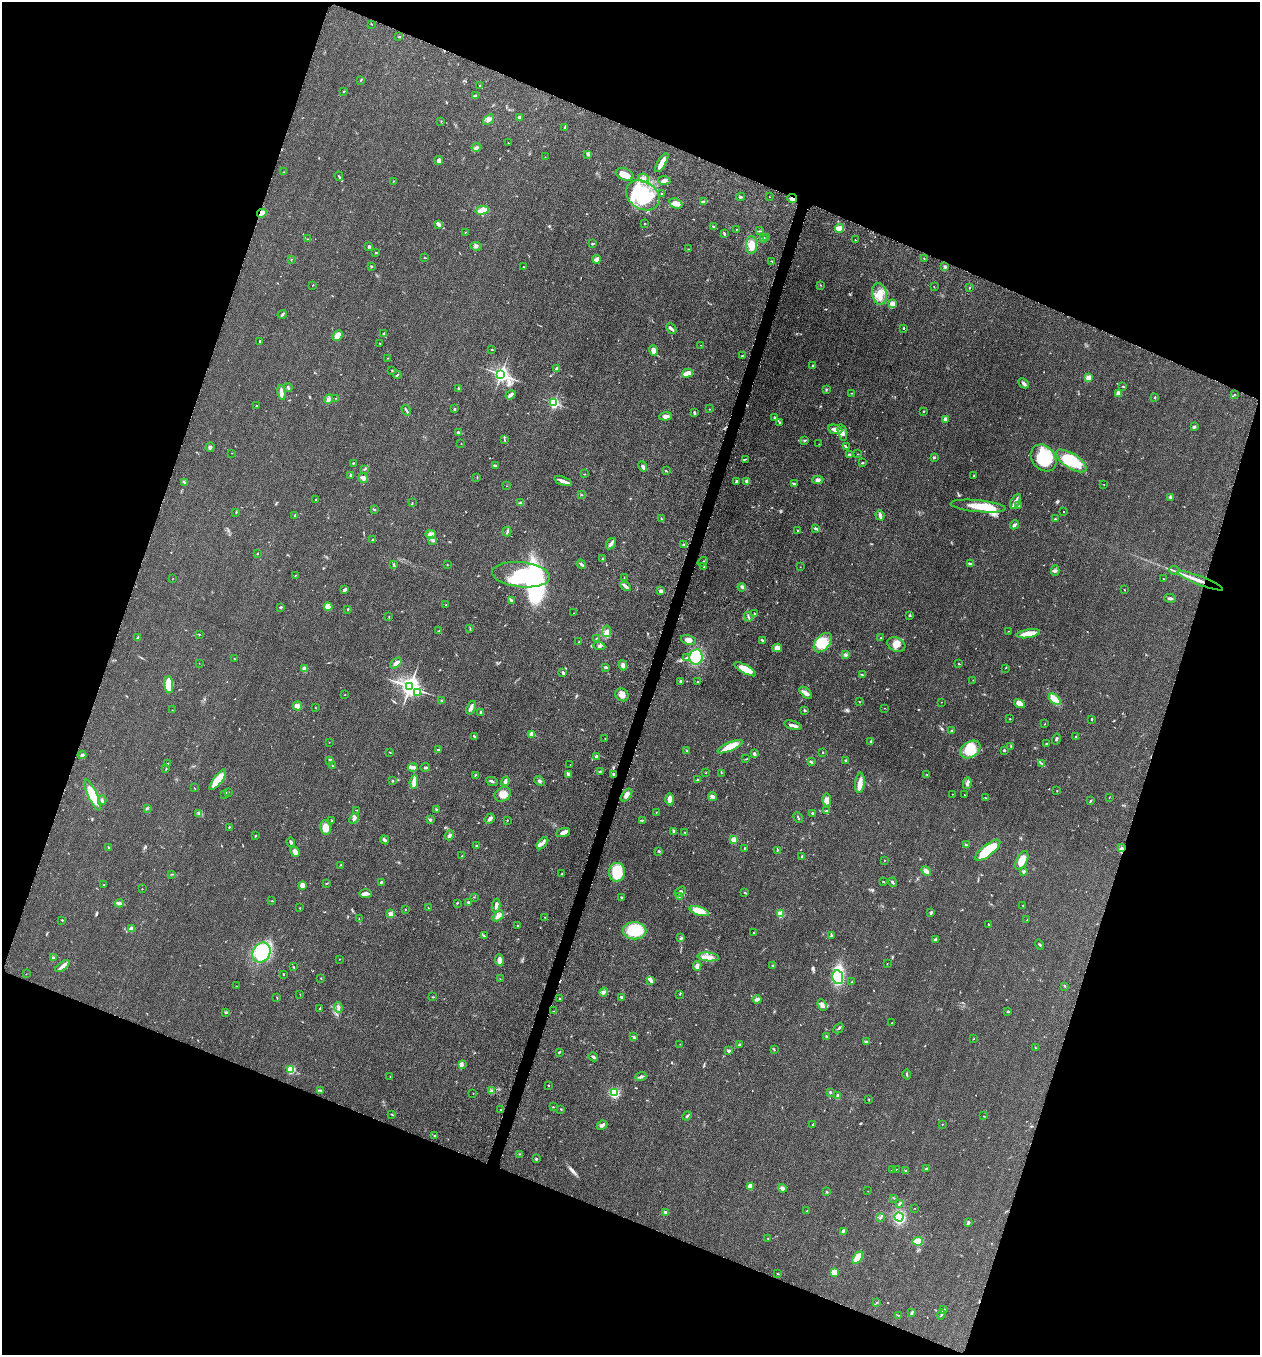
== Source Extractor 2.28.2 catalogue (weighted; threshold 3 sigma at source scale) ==
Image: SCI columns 197-5226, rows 17-5428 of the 5505 x 5461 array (HDU 1 of 3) = the unmasked area's bounding box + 8 px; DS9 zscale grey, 4 x 4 block average (1 PNG px = mean of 4 x 4 image px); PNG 1262 x 1357 px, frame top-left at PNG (2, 2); each listed source drawn as its Kron ellipse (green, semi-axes under 4 px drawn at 4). Shown black and unused: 40% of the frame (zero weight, under 3 of 5 exposures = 3% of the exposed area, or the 3 px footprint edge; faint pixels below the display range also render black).
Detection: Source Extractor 2.28.2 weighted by HDU 2 'WHT'. Background 0.0606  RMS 0.0062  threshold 0.0279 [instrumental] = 3 sigma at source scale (4.5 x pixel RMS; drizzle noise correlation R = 1.50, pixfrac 1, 0.05/0.05 arcsec/px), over >= 5 px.
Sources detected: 602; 1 too faint to see at this stretch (4 x 4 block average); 7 inside a brighter object's white glare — neither listed nor drawn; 12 coinciding with a brighter row at this scale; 25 inside a brighter listed object's ellipse — not listed separately; of the other 557, all 500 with FLUX_AUTO >= 0.984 (the completeness limit of this list) listed and drawn (57 fainter detections not listed), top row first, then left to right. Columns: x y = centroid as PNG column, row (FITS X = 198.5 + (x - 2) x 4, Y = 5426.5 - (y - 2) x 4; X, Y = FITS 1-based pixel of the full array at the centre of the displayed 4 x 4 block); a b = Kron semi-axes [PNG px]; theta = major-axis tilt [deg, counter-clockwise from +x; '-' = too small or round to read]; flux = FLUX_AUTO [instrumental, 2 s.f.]
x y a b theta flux
371 24 2 2 - 1.6
399 37 2 2 - 3.1
360 81 2 2 - 1.1
480 86 3 2 - 2.4
344 92 2 2 - 2.7
476 96 3 3 - 7.1
519 118 3 2 - 12
489 119 6 3 39 11
441 121 2 2 - 1.1
564 127 2 2 - 2.9
508 143 2 2 - 1.8
476 147 5 3 - 7.2
588 154 4 3 - 5.6
545 157 2 2 - 1
439 160 4 3 - 9.7
662 162 11 3 59 40
284 172 2 2 - 1.5
625 174 9 5 -21 36
339 176 4 2 - 3.7
644 178 5 2 - 7
664 180 6 3 -5 8.1
393 181 2 2 - 1.9
662 194 2 2 - 1.7
643 195 18 13 -33 210
740 197 4 2 - 4
769 197 2 2 - 1.3
792 199 5 2 - 11
704 201 4 3 - 6
676 204 7 5 -24 26
482 210 6 3 15 38
262 213 5 2 - 9.8
438 224 4 2 - 18
645 224 2 2 - 1.7
713 226 3 2 - 2.7
839 228 4 2 - 57
736 230 2 2 - 1.7
759 231 3 2 - 2.9
465 232 2 2 - 1.6
724 234 3 2 - 4.2
763 238 2 2 - 14
767 238 2 2 - 1.7
307 239 2 2 - 1.4
855 240 2 2 - 2.2
592 244 2 2 - 6.5
751 245 9 5 -90 41
476 246 5 2 - 3.9
368 247 4 2 - 3.9
688 249 2 2 - 1.6
376 253 3 2 - 2.9
424 258 3 2 - 1.4
924 258 2 2 - 2
291 259 2 2 - 1.1
597 259 4 3 - 20
772 261 2 2 - 1.8
372 266 2 2 - 4.9
523 267 2 2 - 2.2
945 267 2 2 - 7.3
313 285 2 2 - 1.5
820 285 2 2 - 1.2
934 287 2 2 - 1.4
969 288 2 2 - 2.6
879 294 11 7 -79 42
892 304 2 2 - 48
282 314 5 2 - 4.9
671 328 6 3 -45 7.7
904 328 3 2 - 3
384 334 2 2 - 4.7
337 335 6 3 47 37
260 341 2 2 - 3
379 343 2 2 - 1.9
701 345 3 2 - 1.4
492 349 3 2 - 2
653 350 5 4 - 16
742 355 2 2 - 1.7
388 358 2 2 - 1.7
813 365 2 2 - 2.7
556 369 3 3 - 4.7
392 370 2 2 - 1.6
687 373 5 2 - 43
501 374 2 2 - 1400
397 375 4 2 - 4.2
1088 378 2 2 - 120
1024 383 5 3 - 8.5
1123 386 3 2 - 2.4
288 387 5 2 - 4.7
459 389 3 2 - 5.7
826 389 2 2 - 1.9
281 393 7 4 -80 14
851 393 2 2 - 1.2
1118 393 3 3 - 11
1234 394 2 2 - 2.3
510 395 5 3 - 12
1155 397 2 2 - 2.5
336 398 2 2 - 1.4
328 399 5 3 - 14
554 403 2 2 - 450
257 406 2 2 - 3.3
454 409 3 2 - 3.5
709 409 2 2 - 1.5
406 410 5 2 - 5.7
923 411 2 2 - 2.2
694 413 4 2 - 6.2
665 416 6 3 6 15
775 418 2 2 - 1.6
945 419 2 2 - 36
780 422 4 2 - 3.9
1194 427 3 2 - 7.1
835 429 7 4 -10 17
842 432 8 3 -76 12
458 433 3 3 - 8.1
505 440 3 2 - 1.7
805 440 4 2 - 3.6
461 443 2 2 - 1.3
819 444 2 2 - 1.2
210 447 5 3 - 6.8
846 447 2 2 - 2.4
232 453 2 2 - 1
857 454 2 2 - 2
849 455 3 2 - 12
934 457 2 2 - 18
1044 458 15 11 -50 130
745 459 4 2 - 3
1071 461 17 7 -32 190
354 463 3 2 - 2.8
862 463 3 2 - 2.6
496 465 3 2 - 4
643 466 5 3 - 12
364 469 2 2 - 1.8
666 471 3 2 - 2.6
584 474 3 2 - 1.6
351 475 3 2 - 7
974 476 3 2 - 2.7
477 477 3 2 - 2.2
363 478 5 4 - 15
818 480 5 3 - 10
563 481 9 3 -20 18
747 481 2 2 - 34
737 482 3 2 - 9.1
185 483 4 3 - 5.9
794 484 3 2 - 7.5
1104 484 2 2 - 1.1
507 486 2 2 - 1.1
581 495 2 2 - 2.2
1170 497 4 2 - 3
316 499 2 2 - 3.8
1015 501 8 3 61 11
412 503 2 2 - 1.3
521 503 3 2 - 8.9
978 506 27 6 -6 79
1019 506 2 2 - 1.2
374 509 3 2 - 2.9
236 512 2 2 - 2.5
1063 512 2 2 - 3.4
295 515 3 2 - 3.4
880 515 5 3 - 10
661 518 2 2 - 2.3
1055 519 2 2 - 5.2
1014 525 4 3 - 7.6
816 529 3 2 - 2.1
797 530 2 2 - 2.7
507 531 5 2 - 4.7
431 534 5 4 - 25
373 540 3 2 - 3.7
433 540 4 2 - 4.4
611 544 6 3 53 11
684 545 3 2 - 2.6
257 554 2 2 - 2.3
602 558 3 2 - 2.4
703 562 5 2 - 3.5
971 563 3 2 - 4.5
447 564 2 2 - 1.3
581 564 5 2 - 5.6
393 565 3 2 - 3.2
704 567 2 2 - 2.9
800 567 2 2 - 1.2
1055 571 5 3 - 7.6
1174 571 5 2 - 3.4
295 575 2 2 - 1.4
521 575 29 12 -6 580
624 577 2 2 - 1
172 579 2 2 - 1
1164 579 2 2 - 1.8
1200 581 24 3 -21 36
626 586 5 3 - 8.3
742 587 4 3 - 7.4
1124 589 2 2 - 1.2
344 590 3 2 - 10
661 591 3 3 - 9.2
1170 598 6 3 -5 8.4
511 601 4 2 - 4.4
446 605 2 2 - 1.9
280 607 3 2 - 4.8
328 607 4 3 - 17
348 609 3 2 - 2.7
574 613 2 2 - 1
755 614 2 2 - 2.8
910 615 3 2 - 3.5
389 617 3 2 - 1.2
748 617 5 2 - 4.5
470 629 2 2 - 1.8
439 630 4 2 - 2.4
607 631 6 4 80 14
1008 631 2 2 - 1.1
199 634 2 2 - 1.4
1028 634 12 3 10 59
138 637 3 2 - 5.5
596 638 2 2 - 1.8
881 638 2 2 - 1.3
688 640 8 4 -16 19
762 640 3 2 - 4.2
579 642 2 2 - 4.9
823 643 11 7 49 110
896 645 9 7 -25 29
599 646 6 2 -5 6.1
777 648 5 4 - 18
846 655 3 3 - 5.6
687 657 2 2 - 2.7
696 657 8 6 80 100
234 658 2 2 - 1.5
199 663 2 2 - 1.1
396 663 7 2 40 19
959 664 2 2 - 1.7
623 665 5 3 - 14
605 667 4 2 - 6.2
1005 668 2 2 - 1.2
305 669 2 2 - 88
745 669 12 4 -29 77
563 672 3 2 - 6.4
862 675 4 2 - 3.7
973 680 2 2 - 1.2
681 681 2 2 - 26
698 682 2 2 - 1.5
169 685 8 4 -87 89
410 687 3 3 - 2500
418 693 3 2 - 4.9
806 693 8 3 -43 16
345 694 2 2 - 1.2
622 695 7 6 - 19
1055 699 7 4 -43 49
442 700 2 2 - 2.2
860 702 2 2 - 1.7
941 702 2 2 - 1.1
1019 704 6 4 -29 28
297 706 5 4 - 15
315 708 2 2 - 1.8
471 708 7 3 67 15
884 708 2 2 - 0.99
172 710 2 2 - 1.1
805 711 2 2 - 5.5
481 712 3 3 - 6.4
1010 719 2 2 - 2.5
1092 719 2 2 - 8.9
1045 724 2 2 - 1.2
793 725 9 2 -17 14
952 731 2 2 - 5.6
532 734 2 2 - 87
475 736 2 2 - 2.5
1076 736 2 2 - 2.2
605 738 2 2 - 1.8
1056 739 5 2 - 5.2
329 742 2 2 - 1.1
871 742 4 3 - 6.2
1047 743 3 2 - 2.1
1011 746 3 2 - 2.6
730 747 13 4 23 56
439 749 3 2 - 2.8
970 749 11 8 34 98
1004 750 3 2 - 3.7
687 751 3 2 - 1.9
390 752 3 2 - 1.6
823 752 2 2 - 2.2
754 754 3 2 - 8.6
82 755 4 3 - 6.9
596 756 3 3 - 6.1
746 759 3 2 - 1.3
330 760 3 2 - 4.2
846 760 2 2 - 2.5
811 762 3 2 - 4.5
1041 763 3 2 - 3.1
168 764 2 2 - 1.6
570 765 2 2 - 1
333 766 2 2 - 1.7
413 767 5 3 - 10
425 767 4 2 - 6.4
166 769 2 2 - 1.2
600 771 2 2 - 2.7
706 773 2 2 - 1.3
721 773 2 2 - 1.5
568 774 4 3 - 5.9
614 774 2 2 - 5.2
475 775 3 2 - 2.4
927 775 2 2 - 2.4
218 780 12 4 52 100
698 780 4 2 - 4.9
392 781 3 2 - 3
492 781 6 2 -24 5.6
505 781 5 3 - 8
539 781 6 2 -41 6.1
414 782 7 3 84 23
860 783 10 5 84 29
967 783 6 2 80 8.5
194 788 3 2 - 1.7
1057 791 2 2 - 1.5
228 792 2 2 - 1.2
503 794 8 6 33 29
953 794 2 2 - 1.5
93 795 17 4 -66 110
225 795 2 2 - 1.1
626 795 7 3 50 16
964 795 2 2 - 1.1
712 796 4 3 - 11
1109 797 2 2 - 1.1
985 798 2 2 - 2.1
670 799 6 3 -89 31
102 800 5 2 - 5.8
827 800 6 4 -88 21
1090 801 4 2 - 3.6
147 808 2 2 - 4.3
356 810 2 2 - 1.4
436 810 2 2 - 3.5
827 811 4 2 - 3.3
656 812 2 2 - 1.3
199 813 2 2 - 2.4
812 813 2 2 - 3.8
798 817 5 2 - 5.1
354 818 5 3 - 11
430 819 3 2 - 3.2
490 819 5 3 - 9.7
332 820 4 2 - 3.9
507 820 2 2 - 1.5
642 820 4 2 - 3.3
229 827 2 2 - 2.8
326 828 7 5 -81 31
673 831 2 2 - 5.1
563 832 7 4 19 15
685 832 2 2 - 2.3
449 835 5 3 - 8.6
255 836 2 2 - 4.1
384 840 5 3 - 6.9
734 840 2 2 - 110
291 842 5 2 - 6.2
542 843 7 3 50 12
966 845 3 2 - 2.8
476 846 2 2 - 3.8
108 847 2 2 - 2.2
1121 847 2 2 - 2.2
744 848 2 2 - 1.9
777 850 2 2 - 2
988 850 15 5 38 190
659 851 3 2 - 3.5
295 852 5 3 - 18
462 856 2 2 - 1.4
802 857 2 2 - 2.2
884 860 2 2 - 1.4
1022 860 10 5 65 52
340 865 2 2 - 1.6
926 871 5 3 - 18
1024 871 2 2 - 19
617 872 9 8 - 120
172 874 2 2 - 1.7
561 874 3 2 - 2.8
381 882 4 2 - 4.9
883 882 2 2 - 2.8
892 882 4 2 - 5.4
326 883 3 2 - 2.4
104 885 2 2 - 1.6
302 885 2 2 - 35
142 889 2 2 - 1
680 892 6 3 31 8.1
745 892 3 2 - 2.6
365 894 6 3 -1 17
679 896 3 2 - 3.8
474 897 2 2 - 1.5
621 897 2 2 - 2.5
272 901 2 2 - 2.1
119 903 4 3 - 13
457 903 2 2 - 2.1
468 903 3 2 - 6.8
1023 905 2 2 - 1.5
496 906 7 2 82 11
428 907 2 2 - 1.4
300 908 2 2 - 1.3
405 909 2 2 - 2.1
699 911 10 4 -19 65
931 912 3 2 - 9.2
391 914 2 2 - 91
781 914 2 2 - 160
498 916 6 3 44 14
545 917 2 2 - 1.4
359 919 2 2 - 1.7
62 920 2 2 - 2.5
1027 920 2 2 - 1.1
989 924 2 2 - 2.8
518 926 2 2 - 5.7
132 929 3 3 - 19
635 931 11 8 -1 170
754 932 2 2 - 1.8
831 935 2 2 - 1.4
485 936 2 2 - 1.9
681 938 2 2 - 3.7
936 939 3 2 - 6.7
1040 945 5 2 - 3.4
261 952 10 8 58 170
708 957 11 3 -5 19
53 958 3 2 - 5.2
340 959 2 2 - 1.8
499 960 6 3 -85 19
887 964 2 2 - 1.5
63 966 8 3 35 15
697 966 5 3 - 12
773 966 3 2 - 4.1
293 967 3 2 - 3.1
26 974 2 2 - 0.98
283 974 2 2 - 2.7
838 977 7 5 -81 110
321 978 2 2 - 1.5
500 979 2 2 - 1.3
650 981 4 2 - 5.8
852 982 2 2 - 1.7
236 986 2 2 - 1.5
1065 986 2 2 - 2.1
604 992 4 3 - 8
300 994 2 2 - 1.2
680 994 3 2 - 2.2
433 997 2 2 - 2.6
621 997 3 2 - 6.8
277 998 3 2 - 1.8
560 998 2 2 - 4.7
757 999 4 3 - 14
822 1005 6 4 -67 14
338 1007 5 2 - 11
319 1009 3 2 - 2.1
553 1011 2 2 - 1.6
1008 1011 3 2 - 3.4
225 1012 4 2 - 4.1
892 1022 2 2 - 1
838 1028 5 2 - 5.5
633 1037 3 2 - 4.3
827 1037 4 2 - 3.5
974 1039 2 2 - 1
867 1042 3 2 - 5.8
680 1044 2 2 - 1.1
739 1045 2 2 - 2.4
1035 1048 3 2 - 2
774 1050 2 2 - 2.5
729 1051 3 2 - 6.7
559 1052 3 2 - 3.3
593 1057 5 2 - 7.4
462 1065 3 2 - 5.7
291 1069 2 2 - 260
907 1075 5 2 - 4.7
390 1077 2 2 - 1
641 1077 6 2 20 9.5
548 1086 2 2 - 2.6
320 1090 2 2 - 1.7
492 1091 3 3 - 5.9
830 1092 2 2 - 4.1
473 1093 2 2 - 1.5
614 1093 4 4 - 90
838 1096 3 2 - 26
869 1099 2 2 - 1.2
553 1107 2 2 - 3.1
501 1109 2 2 - 2.1
561 1109 2 2 - 2.5
392 1114 3 2 - 2.4
687 1116 5 2 - 6
983 1116 2 2 - 1.3
942 1124 2 2 - 1
602 1125 5 3 - 8.6
813 1125 3 2 - 5.6
434 1135 2 2 - 2.9
520 1154 2 2 - 1.5
536 1159 3 2 - 4.9
896 1169 2 2 - 1.4
926 1169 2 2 - 8.1
892 1170 2 2 - 2.8
905 1170 2 2 - 1.8
750 1187 3 3 - 30
782 1188 4 3 - 8.4
868 1191 2 2 - 0.99
827 1192 3 2 - 3.5
894 1198 2 2 - 1.7
899 1204 4 2 - 5.3
914 1208 2 2 - 1.1
807 1211 2 2 - 1.4
666 1212 4 2 - 7.7
899 1217 4 4 - 150
881 1218 4 2 - 3.6
968 1222 3 2 - 6.9
843 1231 3 3 - 5.2
768 1238 2 2 - 1.7
918 1241 5 4 - 33
857 1258 7 3 52 69
834 1272 4 3 - 55
777 1274 3 2 - 1.9
877 1302 2 2 - 1.8
943 1310 3 2 - 2.6
911 1313 3 2 - 5.8
899 1315 2 2 - 1.1
941 1315 5 2 - 5.7
Overlapping masked pixels (flux is a lower limit): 3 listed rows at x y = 792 199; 262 213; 614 774
Diffuse or blended objects may show on this block-average render without a row.